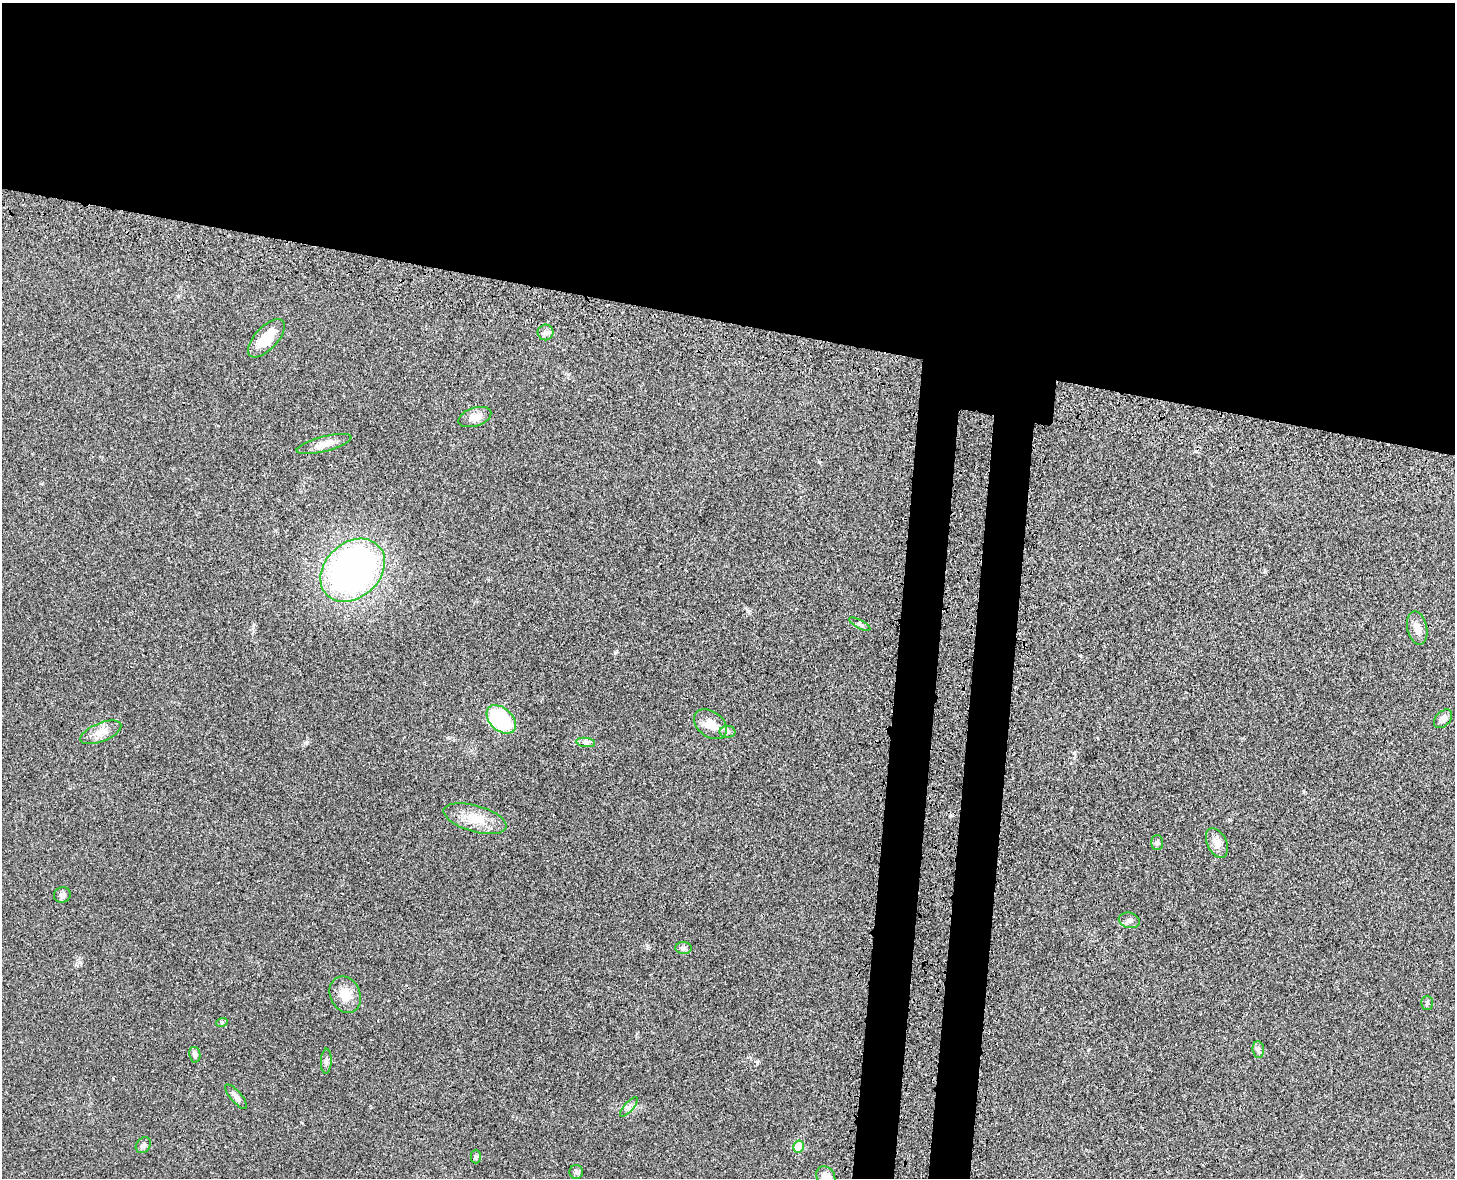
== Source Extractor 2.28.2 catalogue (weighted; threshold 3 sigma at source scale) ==
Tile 2 of 3 x 4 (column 2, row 1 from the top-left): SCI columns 1647-3099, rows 3615-4790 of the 4860 x 4873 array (HDU 1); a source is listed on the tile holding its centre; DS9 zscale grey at full resolution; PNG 1457 x 1180 px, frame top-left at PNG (2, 3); each listed source drawn as its Kron ellipse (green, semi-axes under 4 px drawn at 4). Shown black and unused: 31% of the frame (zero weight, under 3 of 4 exposures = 8% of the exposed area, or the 3 px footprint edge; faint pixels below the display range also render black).
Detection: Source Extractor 2.28.2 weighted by HDU 2 'WHT'; one run over the whole footprint, this tile lists its part. Background 0.0215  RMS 0.0034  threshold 0.0155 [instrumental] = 3 sigma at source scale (4.5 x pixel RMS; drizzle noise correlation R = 1.50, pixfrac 1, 0.05/0.05 arcsec/px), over >= 5 px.
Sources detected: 33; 1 inside a brighter object's white glare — neither listed nor drawn; the other 32 listed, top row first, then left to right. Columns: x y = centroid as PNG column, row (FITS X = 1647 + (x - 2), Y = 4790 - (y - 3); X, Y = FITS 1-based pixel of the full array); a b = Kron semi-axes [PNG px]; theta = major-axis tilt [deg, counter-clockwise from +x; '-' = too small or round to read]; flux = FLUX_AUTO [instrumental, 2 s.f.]
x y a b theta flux
546 332 8 8 - 1.3
266 338 24 11 47 7.6
475 417 17 9 18 3.7
324 444 28 7 14 3.5
353 570 36 27 42 130
860 624 12 4 -27 0.7
1417 628 17 9 -77 2.9
501 719 17 11 -43 23
1443 719 11 7 47 1.9
710 724 18 12 -36 5
101 732 22 9 22 3.6
727 732 8 6 -2 0.89
586 742 9 4 -8 0.96
475 819 32 13 -16 7.2
1157 843 7 6 - 0.79
1217 843 16 9 -64 2.9
62 895 8 7 - 1.2
1129 920 10 7 -14 1.2
684 948 8 6 -5 0.97
345 995 19 15 -64 5
1427 1003 7 5 88 0.64
222 1022 6 4 19 0.46
1258 1050 8 5 -83 0.92
195 1055 8 5 -79 0.91
326 1061 12 5 88 1
236 1097 15 5 -49 1.4
629 1107 12 4 48 1.1
143 1145 9 6 50 0.99
798 1147 6 5 - 7.3
476 1156 7 5 -89 0.58
576 1172 7 7 - 0.75
826 1177 11 9 -61 3.3
Isophote crosses this tile's border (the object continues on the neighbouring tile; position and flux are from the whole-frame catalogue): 1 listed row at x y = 826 1177
Unlisted compact peaks at least as high as the median listed source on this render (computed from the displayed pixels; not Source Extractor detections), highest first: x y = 1074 753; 113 1079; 615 653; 1265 572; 757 1062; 307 742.